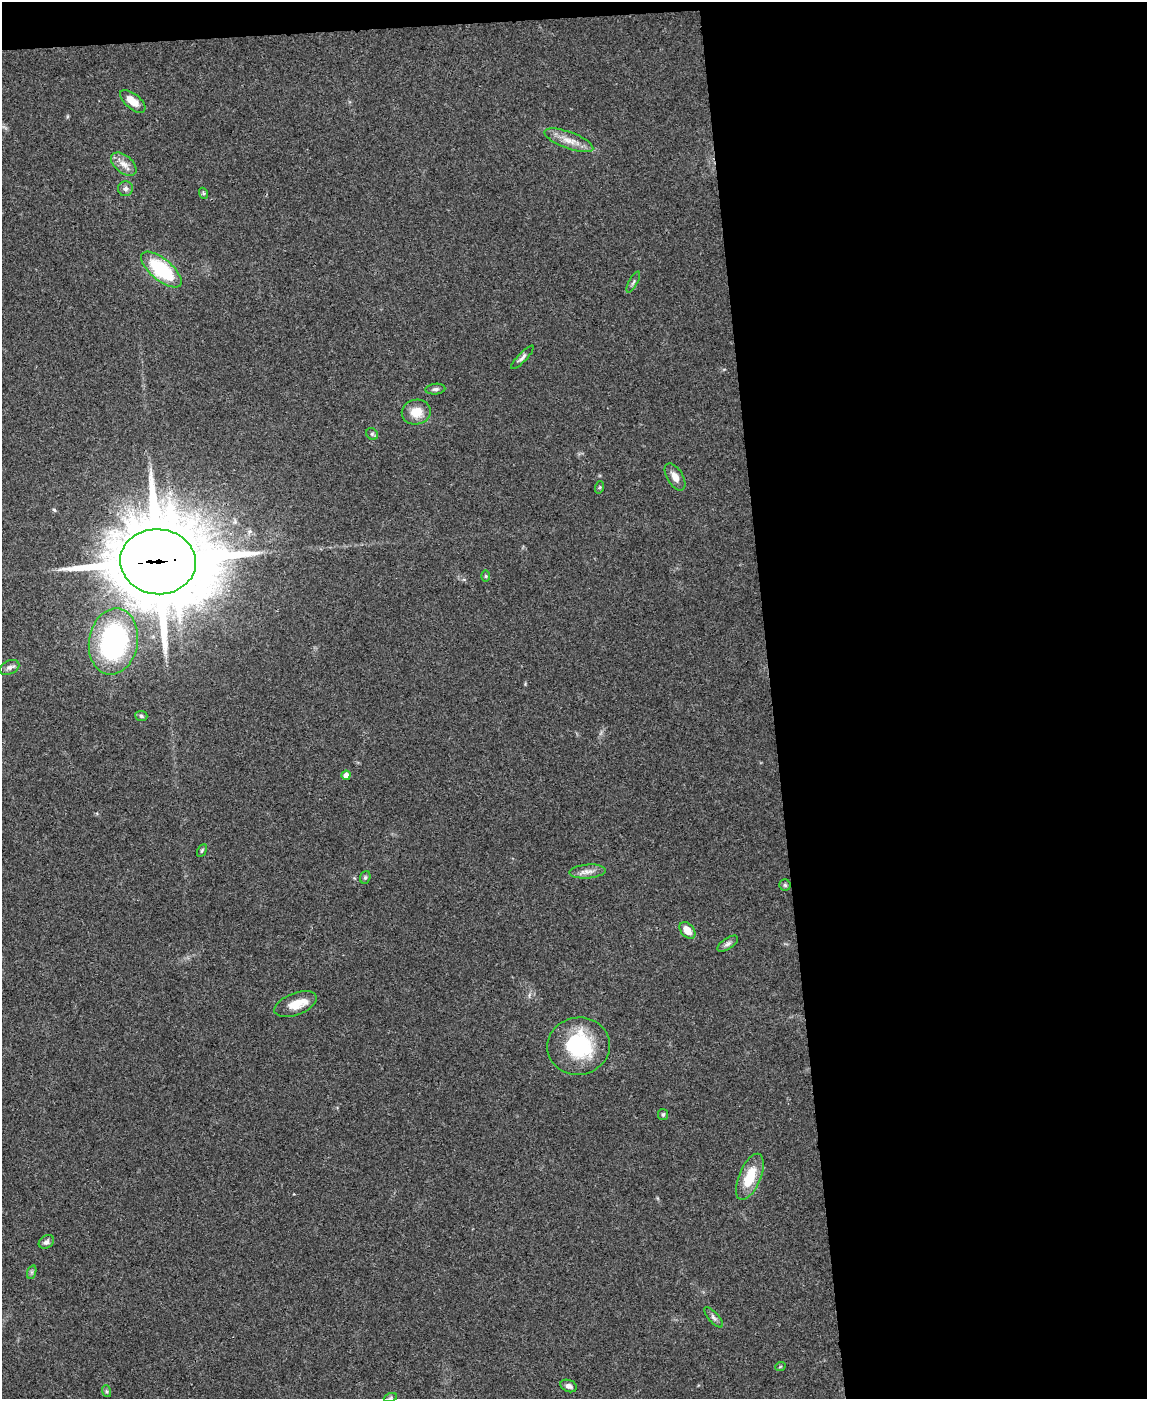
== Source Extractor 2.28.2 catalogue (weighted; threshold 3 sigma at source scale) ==
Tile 4 of 4 x 3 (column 4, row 1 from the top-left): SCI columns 3438-4582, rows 3033-4429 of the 4582 x 4561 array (HDU 1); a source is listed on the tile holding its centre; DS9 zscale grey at full resolution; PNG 1149 x 1401 px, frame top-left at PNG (2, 2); each listed source drawn as its Kron ellipse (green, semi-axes under 4 px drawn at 4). Shown black and unused: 34% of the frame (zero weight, under 3 of 4 exposures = <1% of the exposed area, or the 3 px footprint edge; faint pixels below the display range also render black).
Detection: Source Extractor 2.28.2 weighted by HDU 2 'WHT'; one run over the whole footprint, this tile lists its part. Background 0.0661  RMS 0.0051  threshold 0.0232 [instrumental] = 3 sigma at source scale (4.5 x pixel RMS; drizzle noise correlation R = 1.50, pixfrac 1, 0.05/0.05 arcsec/px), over >= 5 px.
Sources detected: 38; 2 inside a brighter listed object's ellipse — not listed separately; the other 36 listed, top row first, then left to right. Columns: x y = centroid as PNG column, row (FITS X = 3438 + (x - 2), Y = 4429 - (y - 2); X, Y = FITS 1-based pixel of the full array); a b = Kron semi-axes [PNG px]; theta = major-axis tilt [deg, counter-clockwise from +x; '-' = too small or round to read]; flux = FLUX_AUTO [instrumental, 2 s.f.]
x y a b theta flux
133 101 15 7 -39 7.1
569 140 26 8 -20 6.7
124 164 15 8 -40 4.4
125 189 7 7 - 1.7
203 193 5 3 - 0.72
161 270 25 10 -40 39
633 282 12 3 62 1
522 357 16 4 46 1.7
435 389 10 5 6 1.4
416 412 14 12 11 8.4
372 434 6 5 - 0.93
675 477 15 8 -59 4.1
600 487 6 4 71 0.61
158 562 38 32 -5 6600
486 576 6 4 90 0.61
113 641 33 24 80 97
10 667 10 7 26 1.8
141 716 6 5 - 0.94
346 775 4 4 - 2.7
202 850 7 3 63 0.7
588 871 18 7 4 3.7
365 877 6 5 - 0.9
785 885 5 5 - 0.88
687 930 10 6 -49 5.9
728 944 12 5 34 1.8
296 1004 22 11 21 8.6
578 1046 31 28 9 39
663 1114 5 5 - 0.89
750 1177 25 11 67 15
46 1242 8 6 31 1.8
32 1272 7 4 71 0.95
714 1317 13 5 -49 1.6
780 1367 5 3 - 0.47
569 1386 8 6 -21 1.8
106 1391 6 4 -71 0.77
390 1398 7 4 19 0.83
Overlapping masked pixels (flux is a lower limit): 1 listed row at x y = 158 562